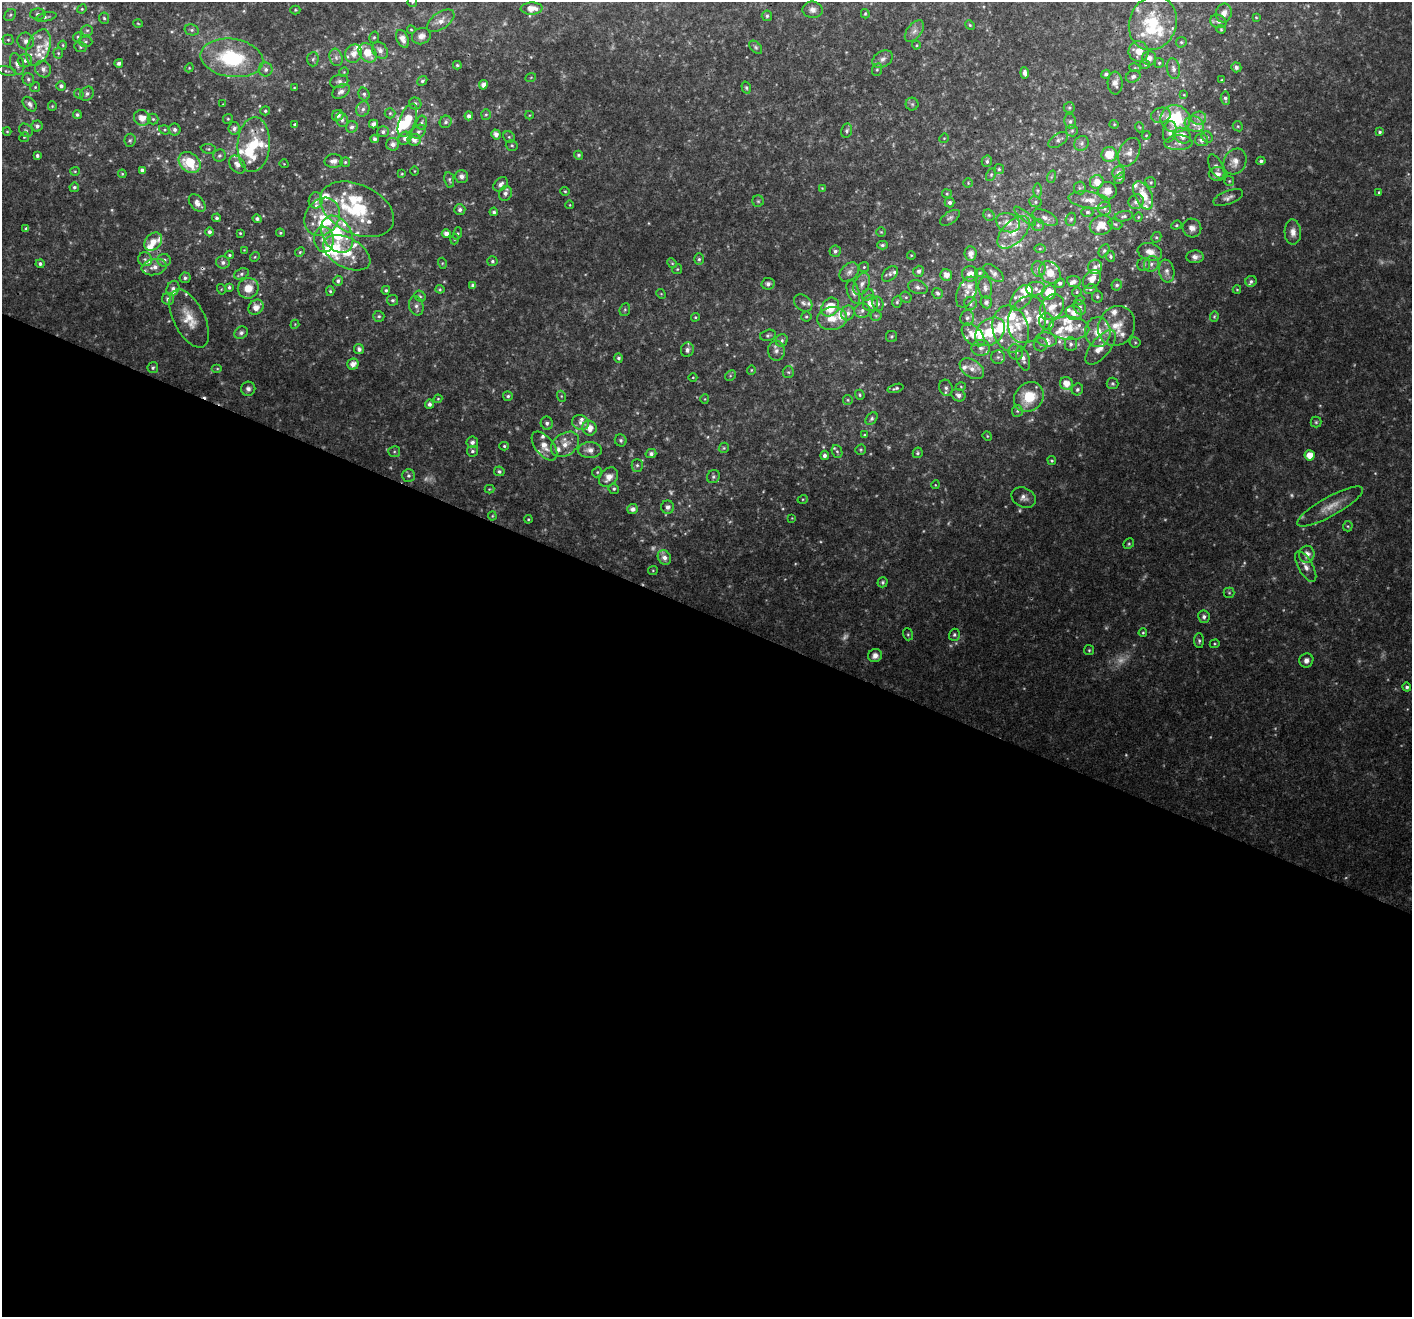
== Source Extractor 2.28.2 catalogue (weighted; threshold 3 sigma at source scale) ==
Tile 14 of 4 x 4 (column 2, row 4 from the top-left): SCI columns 1462-2871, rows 351-1665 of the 5733 x 5895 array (HDU 1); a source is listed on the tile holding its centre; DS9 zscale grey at full resolution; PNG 1414 x 1319 px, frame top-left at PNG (2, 2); each listed source drawn as its Kron ellipse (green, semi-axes under 4 px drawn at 4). Shown black and unused: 53% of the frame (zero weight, under 3 of 4 exposures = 5% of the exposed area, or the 3 px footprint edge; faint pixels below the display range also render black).
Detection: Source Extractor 2.28.2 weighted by HDU 2 'WHT'; one run over the whole footprint, this tile lists its part. Background 0.033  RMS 0.0036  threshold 0.0163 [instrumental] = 3 sigma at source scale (4.5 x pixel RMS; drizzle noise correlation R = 1.50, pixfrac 1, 0.0396/0.0396 arcsec/px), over >= 5 px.
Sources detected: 570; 41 too faint to see at this stretch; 1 inside a brighter object's white glare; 1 cosmic-ray / hot-pixel residue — neither listed nor drawn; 90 inside a brighter listed object's ellipse — not listed separately; the other 437 listed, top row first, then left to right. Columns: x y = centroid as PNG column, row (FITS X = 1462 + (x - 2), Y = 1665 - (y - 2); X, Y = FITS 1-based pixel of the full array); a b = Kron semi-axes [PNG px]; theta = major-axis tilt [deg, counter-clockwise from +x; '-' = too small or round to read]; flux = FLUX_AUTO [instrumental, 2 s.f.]
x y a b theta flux
412 2 5 5 - 0.51
82 9 5 4 - 0.43
532 9 11 6 3 4.2
295 10 5 4 - 0.42
813 10 10 8 -7 1.9
1224 13 9 8 - 2
38 14 8 5 -1 1.1
865 14 5 4 - 0.42
10 15 6 5 - 0.71
767 16 5 5 - 0.71
46 17 11 4 12 0.79
1256 17 3 3 - 0.3
104 18 5 5 - 0.62
441 21 16 8 35 2.9
1218 21 8 6 -21 1.1
138 23 5 3 - 0.32
1153 23 27 23 69 20
970 25 5 4 - 0.46
1221 29 4 4 - 0.37
87 30 6 5 - 0.68
192 30 7 5 -13 0.84
411 30 4 3 - 0.41
914 31 12 7 51 1.9
421 36 10 8 25 2.1
78 37 5 4 - 0.52
374 37 6 4 73 0.54
402 39 9 5 -65 2.8
8 40 5 5 - 0.65
26 41 8 8 - 2
85 42 7 5 2 0.74
1181 42 5 5 - 0.52
63 45 4 4 - 0.38
916 45 4 4 - 0.38
39 47 19 11 69 5.8
80 47 6 5 - 0.59
756 47 8 5 -45 0.73
380 50 9 7 -49 2
1138 51 10 10 - 4.4
58 53 5 5 - 0.58
368 53 10 8 -54 6
354 54 9 8 - 3.7
336 57 9 6 -74 1.4
232 58 31 19 -8 29
1149 58 7 7 - 2
313 59 7 6 - 0.86
883 59 11 7 30 1.7
25 61 7 6 - 1.2
119 63 4 4 - 1.1
1159 63 5 5 - 0.5
17 64 11 6 -72 1.9
1145 64 5 4 - 0.45
457 65 4 3 - 0.53
1236 67 5 5 - 0.96
189 68 4 3 - 0.35
1135 68 6 3 -17 0.39
43 69 8 7 - 2
266 69 7 7 - 1.3
1173 69 10 6 -78 1.4
877 70 6 5 - 0.56
7 71 10 4 -13 0.78
344 72 5 4 - 0.37
1025 73 5 4 - 1.2
1106 74 5 4 - 0.71
1133 76 7 5 23 1.1
531 77 5 3 - 0.35
28 79 6 5 - 0.83
1222 80 4 3 - 0.33
339 81 9 6 12 1.3
422 81 5 4 - 0.79
1115 83 11 7 -87 2.2
483 85 5 4 - 2
61 86 5 5 - 1.1
35 87 5 4 - 0.47
294 87 4 3 - 0.25
746 87 6 4 -73 0.61
341 91 9 6 31 1.8
79 94 5 4 - 0.45
87 94 8 6 48 1.1
364 94 7 5 -73 0.81
1184 95 4 3 - 0.26
1225 98 7 4 -86 0.98
415 103 6 6 - 0.81
30 104 8 5 -49 1.2
223 104 3 3 - 0.22
912 104 6 6 - 0.79
52 106 5 4 - 0.38
1069 108 6 5 - 0.6
363 109 8 6 62 1.2
265 111 5 4 - 0.62
390 113 5 5 - 0.59
486 114 5 5 - 0.53
77 115 4 4 - 0.71
338 115 6 5 - 1.5
529 115 4 4 - 0.34
1161 115 10 7 15 1.5
469 116 4 4 - 1.4
142 118 8 7 - 3.7
1198 118 8 6 2 1.3
153 119 5 5 - 0.59
228 119 5 4 - 0.48
1175 119 15 13 -18 18
342 120 7 6 - 1.3
407 120 17 8 69 9.9
1070 121 7 6 - 0.87
422 122 7 5 79 0.74
446 122 6 6 - 0.87
294 124 3 3 - 0.52
373 124 5 4 - 1.5
1114 124 4 4 - 0.35
1194 124 10 7 -19 1.9
37 126 5 5 - 1.2
1238 126 5 4 - 0.48
352 127 6 5 - 1.2
1139 127 5 3 - 0.3
234 128 6 6 - 1.4
175 129 6 6 - 1.1
26 130 7 6 - 0.84
164 130 5 4 - 0.49
7 131 4 4 - 0.36
847 131 7 5 76 0.9
1072 131 6 5 - 0.73
383 132 6 5 - 0.96
418 132 8 6 42 1.1
1170 132 11 6 80 1.6
1380 132 4 4 - 0.73
496 134 5 4 - 1.8
1146 135 4 4 - 0.31
1182 136 9 7 -31 3.7
24 137 5 4 - 0.47
509 137 6 5 - 0.66
1207 137 6 5 - 0.7
405 138 7 6 - 1.6
944 138 5 4 - 0.36
375 139 4 3 - 0.93
130 140 6 5 - 0.72
414 140 6 6 - 2.3
1058 140 11 6 35 1.3
1201 140 6 6 - 1.5
1082 143 8 7 - 1.2
1178 143 14 7 2 2
393 144 6 6 - 2
254 145 27 16 86 14
512 145 6 5 - 0.62
208 149 7 5 -7 0.57
1129 152 15 10 63 2.5
1109 154 8 7 - 6.4
579 155 4 4 - 0.61
37 156 4 3 - 0.75
219 156 6 6 - 0.77
334 161 9 7 0 2.1
987 161 6 5 - 0.75
1261 161 4 4 - 0.79
190 162 12 9 -39 13
345 162 5 5 - 0.57
1235 162 13 11 61 3.8
237 164 10 7 -53 2.4
284 164 4 3 - 0.26
1216 166 13 6 -64 1.4
999 169 5 5 - 0.55
142 170 4 4 - 1
75 171 5 4 - 0.47
414 171 4 3 - 0.27
1119 172 6 6 - 1.6
122 174 4 4 - 0.37
402 174 3 3 - 0.32
991 174 7 4 64 0.6
1218 174 9 6 -1 1.8
461 176 6 6 - 1.7
1051 177 6 4 71 0.57
1120 178 7 3 53 0.55
449 180 8 5 -80 0.72
1229 181 5 5 - 0.43
1097 182 7 6 - 3.8
1151 182 6 5 - 0.56
968 183 5 4 - 0.42
501 184 8 6 44 1.6
74 187 5 4 - 0.68
822 188 4 3 - 0.29
1080 188 6 6 - 0.77
1038 190 7 3 90 0.61
565 191 5 4 - 0.47
1107 191 9 9 - 3.1
1379 192 4 3 - 0.44
505 193 8 6 69 1.6
947 194 5 4 - 0.43
1143 195 15 8 -64 7.6
1228 198 16 6 20 1.8
316 200 8 7 - 1.7
1089 200 21 8 -9 4.4
758 201 6 6 - 0.66
950 202 5 5 - 0.94
1035 202 6 5 - 0.78
1136 202 8 7 - 1.7
197 203 10 6 -50 2.5
570 205 4 3 - 0.28
357 209 39 24 -25 24
1104 209 7 6 - 1.1
460 210 5 5 - 1.2
494 212 4 4 - 0.81
1087 212 6 4 -1 0.7
989 215 6 5 - 0.61
1025 216 14 4 -40 1.2
1124 216 9 5 10 0.87
322 217 20 16 57 11
1138 217 4 4 - 0.42
217 218 4 4 - 0.75
950 218 11 6 33 1
1045 218 13 7 -25 2.2
257 219 5 4 - 0.99
1071 219 7 5 73 0.62
1008 223 12 9 -21 3.7
1115 224 7 5 -21 0.6
1038 225 6 6 - 0.81
1101 225 11 9 20 5.8
1176 225 5 4 - 0.49
1192 228 9 9 - 2.3
26 229 4 3 - 0.83
209 232 4 4 - 1.1
881 232 5 5 - 0.4
1014 232 20 11 45 5.9
1293 232 12 8 -87 2.7
240 233 3 3 - 0.36
280 233 4 3 - 0.48
458 233 6 4 73 0.55
337 234 20 14 -58 18
446 234 4 4 - 2.3
1156 237 5 5 - 0.54
455 239 5 3 - 0.34
324 240 13 9 -83 3.8
153 242 10 7 49 3.8
882 245 5 4 - 0.69
1040 249 5 3 - 0.42
244 250 3 3 - 0.25
835 251 6 5 - 0.97
1104 251 7 5 62 0.69
300 252 5 4 - 0.5
1150 252 12 8 -15 3.2
347 253 25 14 -28 10
971 254 7 6 - 2.4
229 255 4 3 - 0.52
911 255 4 3 - 0.34
1110 256 6 4 -67 0.74
255 257 5 4 - 0.44
1195 257 8 6 4 1.7
145 259 7 7 - 1.1
699 259 6 5 - 0.68
164 260 6 6 - 1.3
492 261 5 5 - 0.69
223 262 7 6 - 1.2
442 263 5 3 - 0.35
672 263 5 4 - 0.46
40 264 4 4 - 0.94
1151 264 8 7 - 1.6
1144 265 6 6 - 0.87
154 267 13 8 13 2.9
864 267 5 5 - 0.48
1095 267 7 7 - 1.5
677 269 5 4 - 0.44
1038 269 8 7 - 1.3
919 271 5 5 - 1.2
1167 271 11 7 -80 2.1
849 272 11 8 45 1.7
980 273 5 4 - 0.51
994 273 12 6 -40 1.5
1050 273 12 10 -50 5.2
241 274 8 5 21 0.88
890 274 9 6 42 1.2
970 274 8 7 - 2.8
946 275 6 5 - 2.6
185 278 5 5 - 0.95
1092 279 10 8 49 3.5
338 281 5 4 - 0.89
1251 281 6 5 - 0.84
1074 282 7 5 -9 1.5
1060 283 5 4 - 1.1
768 284 6 6 - 1.3
862 284 11 7 64 2
473 285 4 4 - 1.1
1117 285 5 5 - 0.77
229 287 4 3 - 0.74
918 287 10 6 -18 1.4
173 288 8 6 67 1.2
248 288 10 10 - 5.3
985 288 11 7 -83 1.6
221 289 5 3 - 0.33
440 289 4 4 - 0.41
1036 289 9 7 6 1.6
1090 289 6 5 - 0.65
386 290 4 4 - 0.61
1237 290 4 4 - 0.39
330 291 5 4 - 0.57
853 292 12 6 -72 1.9
967 292 16 9 67 3
1077 292 5 4 - 0.46
938 293 6 5 - 0.95
1049 293 7 7 - 7.9
661 294 5 4 - 0.36
868 295 6 5 - 0.69
420 296 6 5 - 0.67
1097 296 6 5 - 0.77
906 297 6 5 - 0.52
1021 298 15 9 51 3.6
168 299 6 6 - 1.4
392 300 5 5 - 0.76
1080 300 5 4 - 0.45
897 302 6 4 73 0.61
986 302 6 5 - 1.3
803 303 10 7 -38 1.4
870 303 8 8 - 3
878 304 7 5 -75 0.77
970 304 6 6 - 1.1
416 306 10 7 -76 1.6
256 307 8 7 - 3.6
830 307 10 8 55 9.7
1052 307 14 11 53 5.1
1080 307 7 6 - 1
625 310 6 5 - 0.58
862 310 8 7 - 1.4
848 313 7 6 - 1.5
1074 313 8 7 - 3.1
379 316 5 5 - 0.64
876 316 5 5 - 0.59
1214 316 5 4 - 0.52
695 317 4 3 - 0.41
806 317 5 5 - 0.57
189 318 32 15 -64 8.2
832 318 15 11 6 5.9
967 318 8 7 - 1.3
1027 320 24 18 72 9.8
1047 321 8 7 - 1.7
295 324 4 3 - 0.3
1117 326 20 18 61 8.8
1069 328 20 11 -3 7.3
1011 329 24 18 -75 12
990 332 16 12 42 11
1098 332 15 12 -90 7.1
241 333 7 6 - 1.2
768 335 8 5 15 0.85
973 335 14 8 -45 4.7
892 336 6 5 - 0.59
782 340 6 5 - 0.93
1047 340 10 7 -10 2.2
1135 342 5 5 - 0.57
1071 344 7 6 - 1.1
1041 345 7 7 - 1
1101 347 21 9 51 4.7
981 348 9 8 - 1.9
359 349 5 5 - 1.3
687 350 7 6 - 1.7
776 351 10 8 -89 1.9
1016 352 8 7 - 1.6
998 357 7 7 - 1.1
618 358 5 4 - 0.77
1023 359 12 6 -74 2.1
353 364 6 5 - 2.6
153 368 5 5 - 0.66
217 369 5 3 - 0.38
972 369 13 8 -35 3.1
751 370 4 4 - 0.39
788 372 6 5 - 0.68
730 376 6 4 46 0.56
693 377 4 3 - 0.3
1066 383 6 6 - 3.9
1113 383 6 5 - 0.66
961 387 5 3 - 0.36
895 388 8 3 16 0.66
946 388 8 6 -72 1.1
248 389 7 7 - 1.4
1077 389 6 5 - 0.91
860 395 5 4 - 0.6
958 395 7 6 - 1.5
508 396 5 5 - 0.72
561 396 5 3 - 0.4
1029 397 16 13 45 12
438 399 4 4 - 0.39
705 399 4 4 - 0.34
848 400 5 4 - 0.46
429 404 4 4 - 1.3
1017 411 6 5 - 0.79
871 419 7 5 52 0.82
580 422 9 7 -14 1.8
1316 422 5 5 - 0.61
547 423 6 6 - 1.1
589 428 7 7 - 4.3
864 435 4 4 - 0.35
987 436 5 4 - 0.38
621 440 6 5 - 0.82
472 442 6 6 - 1.3
565 444 15 11 35 4.7
504 446 5 4 - 0.55
544 446 17 9 -51 4.1
724 448 5 4 - 0.52
590 450 12 8 2 2.9
861 450 5 5 - 0.5
472 451 5 5 - 0.85
837 451 6 5 - 0.62
394 452 6 5 - 0.7
918 453 5 5 - 0.6
651 454 5 4 - 1.1
824 455 5 4 - 1.2
1310 455 5 5 - 4.6
1052 461 5 4 - 0.5
637 465 6 5 - 0.73
499 471 5 4 - 0.77
597 472 5 4 - 0.51
409 476 6 6 - 0.99
609 477 11 8 48 3.7
713 477 7 6 - 0.81
935 485 4 3 - 0.31
489 489 5 4 - 0.39
614 489 5 5 - 0.78
1024 498 12 9 -27 2.3
803 499 5 3 - 0.4
668 507 6 6 - 1.5
1330 507 37 9 29 6.1
633 509 5 5 - 1.7
492 516 4 4 - 0.37
792 518 4 4 - 0.29
528 519 4 3 - 0.42
1348 526 5 5 - 0.47
1129 544 6 4 46 0.59
1307 554 8 7 - 3.1
664 557 8 6 -57 2.2
1306 566 17 7 -60 2.7
653 570 5 4 - 0.41
883 582 5 5 - 0.72
1229 593 5 5 - 0.53
1204 617 6 5 - 1.1
1143 633 4 3 - 0.41
908 634 6 5 - 0.55
954 635 6 5 - 0.72
1199 641 7 5 -88 0.8
1215 644 5 4 - 0.42
1089 650 5 5 - 0.52
875 656 7 6 - 2
1306 660 7 7 - 1.7
1407 687 4 4 - 0.91
Overlapping masked pixels (flux is a lower limit): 1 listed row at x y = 254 145
Isophote crosses this tile's border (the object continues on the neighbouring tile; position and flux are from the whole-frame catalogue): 1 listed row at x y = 412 2